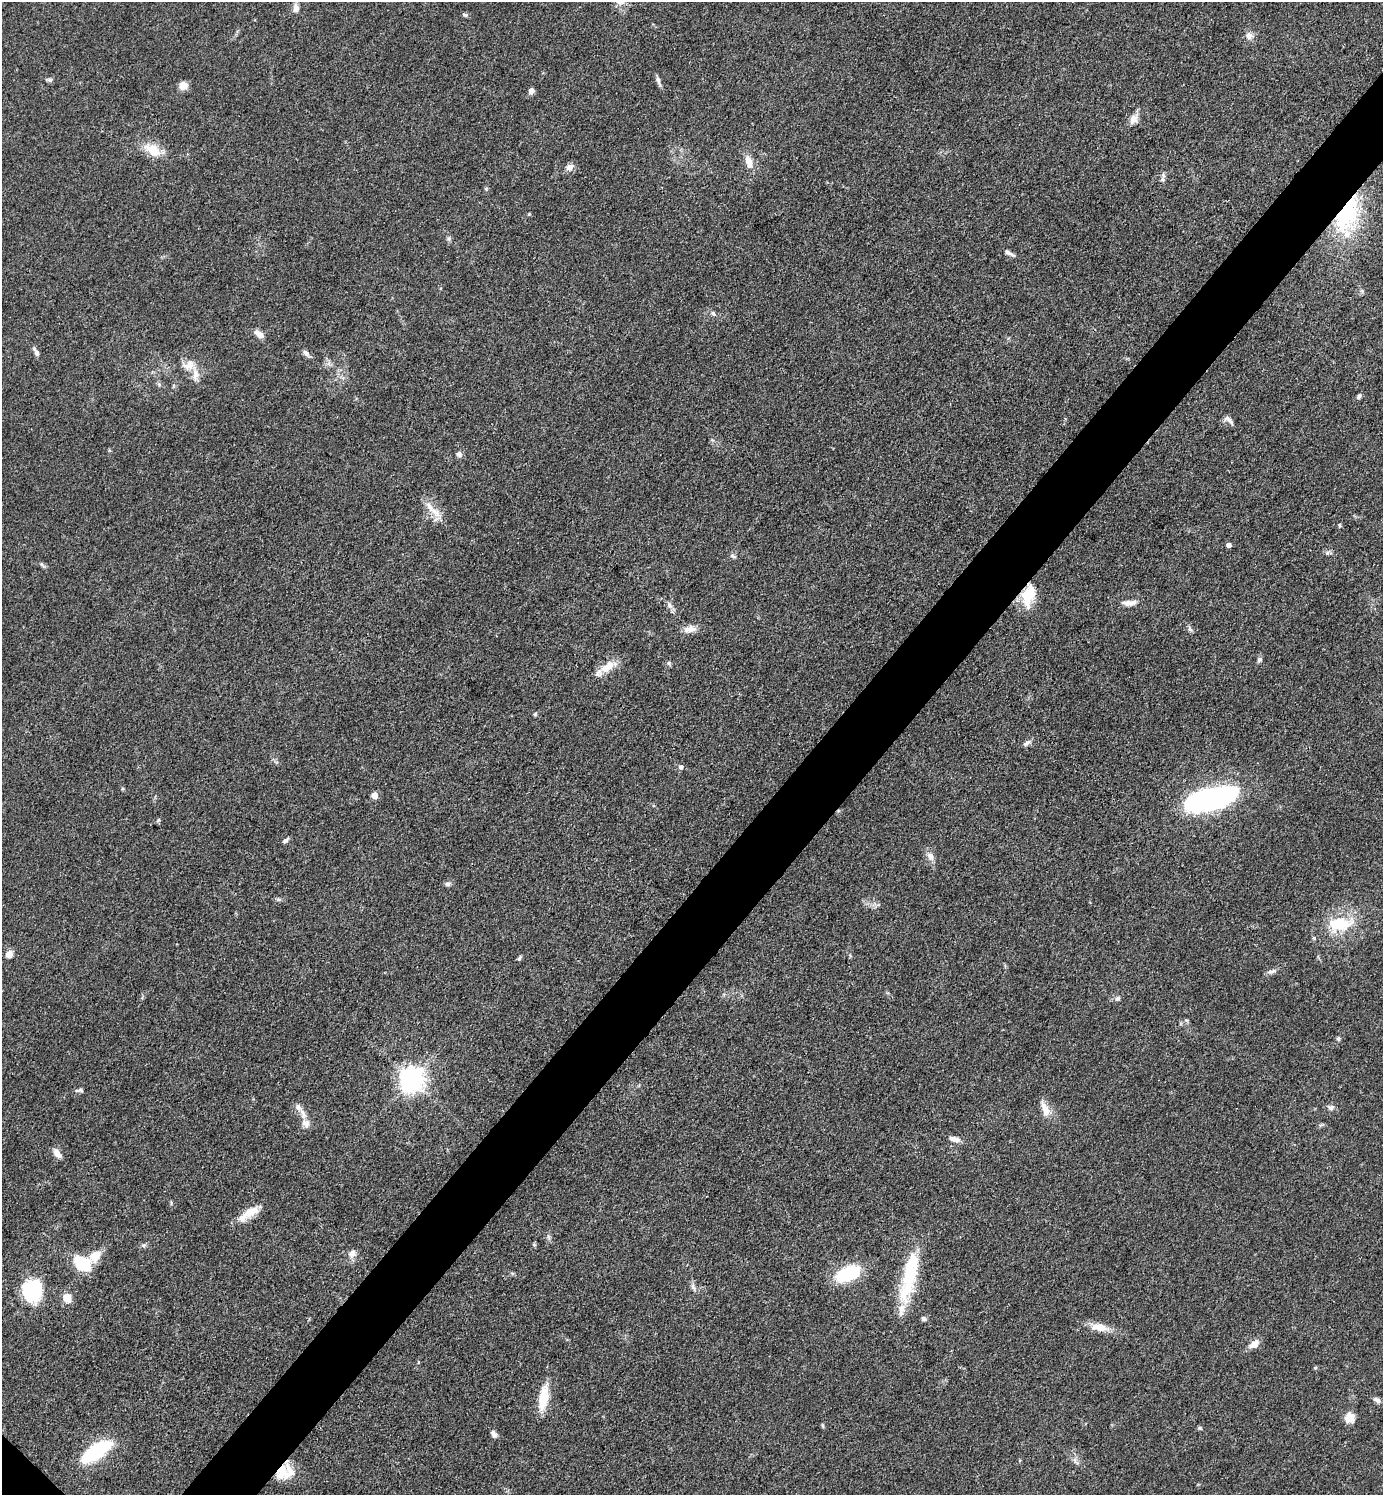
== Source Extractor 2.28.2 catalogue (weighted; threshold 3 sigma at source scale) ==
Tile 10 of 4 x 4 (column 2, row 3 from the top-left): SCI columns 1537-2917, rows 1495-2987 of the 5977 x 5976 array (HDU 1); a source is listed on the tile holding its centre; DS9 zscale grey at full resolution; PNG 1385 x 1497 px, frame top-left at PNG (2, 2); no overlay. Shown black and unused: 5% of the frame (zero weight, under 3 of 4 exposures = <1% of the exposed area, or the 3 px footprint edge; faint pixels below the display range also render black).
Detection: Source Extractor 2.28.2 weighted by HDU 2 'WHT'; one run over the whole footprint, this tile lists its part. Background 0.0526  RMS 0.0049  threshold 0.022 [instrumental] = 3 sigma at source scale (4.5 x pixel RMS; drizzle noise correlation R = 1.50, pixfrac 1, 0.05/0.05 arcsec/px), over >= 5 px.
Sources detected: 92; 1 inside a brighter object's white glare — not listed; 8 inside a brighter listed object's ellipse — not listed separately; the other 83 listed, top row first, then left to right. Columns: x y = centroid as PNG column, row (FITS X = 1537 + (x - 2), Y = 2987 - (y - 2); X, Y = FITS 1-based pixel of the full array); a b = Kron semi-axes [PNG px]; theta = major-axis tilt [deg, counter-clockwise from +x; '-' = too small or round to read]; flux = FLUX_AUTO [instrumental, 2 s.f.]
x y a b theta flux
296 8 11 8 -86 2.8
465 14 8 4 -9 0.81
1249 36 10 9 - 2.7
50 80 7 5 -1 0.99
658 81 14 5 -68 1.7
183 85 8 7 - 5.5
531 90 6 6 - 2.3
1134 119 14 9 54 3.6
153 150 21 12 -31 9.4
749 162 18 9 -75 4.8
569 167 9 8 - 2.8
1163 180 8 4 -59 1.1
486 189 5 5 - 0.63
1347 214 50 25 65 48
449 238 6 5 - 0.92
1009 253 13 5 -28 1.7
713 314 8 5 -48 1.2
259 334 10 8 -37 2.8
36 353 10 6 -62 1.8
306 353 10 6 -46 1.7
188 365 17 11 22 5.1
195 375 16 9 88 4
1359 396 7 5 57 1.2
1229 420 17 5 -48 2
459 454 6 6 - 1.8
434 511 23 8 -44 5.7
1340 525 5 3 - 0.57
1229 545 5 4 - 2.1
733 556 9 4 -30 0.85
1028 595 29 15 76 13
1129 603 18 7 4 3.4
669 605 8 6 -70 1.5
690 629 16 8 13 3.8
1259 659 7 6 - 1.3
668 663 6 5 - 0.86
607 667 21 10 34 7.5
535 714 5 5 - 0.71
1027 743 12 5 34 1.6
681 767 6 6 - 1.3
374 795 6 6 - 3
1213 798 47 16 14 130
158 820 6 4 72 0.65
286 840 9 5 37 1.2
930 856 12 8 -57 2.6
448 884 7 6 - 1.3
279 899 6 4 17 0.83
1342 924 28 20 13 19
1314 938 5 4 - 0.64
9 954 8 7 - 3.4
519 958 7 4 50 0.81
1272 971 14 5 16 1.6
1118 998 7 5 16 1.2
1186 1020 6 4 -44 0.71
1338 1039 5 5 - 0.87
411 1079 8 8 - 450
81 1090 6 4 -23 0.8
298 1107 10 7 -53 2.2
1331 1108 8 7 - 1.4
1045 1109 21 9 -68 5.4
306 1123 12 9 -61 3.1
954 1139 12 6 -19 2.9
57 1153 13 7 -50 3.1
250 1212 26 11 28 7.6
352 1253 12 8 49 2.6
95 1256 14 9 46 7.9
82 1263 20 14 -38 16
848 1274 22 12 23 32
910 1276 47 20 72 24
693 1287 11 5 -65 1.5
32 1291 24 19 -87 32
67 1298 5 5 - 15
924 1319 6 5 - 1.2
1099 1327 24 10 -11 6.4
1254 1344 11 7 30 4.7
1315 1368 6 3 18 0.5
543 1398 31 9 81 12
1377 1400 11 6 -38 1.6
1350 1418 12 11 - 5
823 1426 7 3 -71 0.59
1200 1428 6 4 -46 0.66
494 1434 9 6 -51 1.8
96 1451 33 12 34 35
282 1471 21 15 79 8.9
Overlapping masked pixels (flux is a lower limit): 3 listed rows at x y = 1347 214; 1028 595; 282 1471